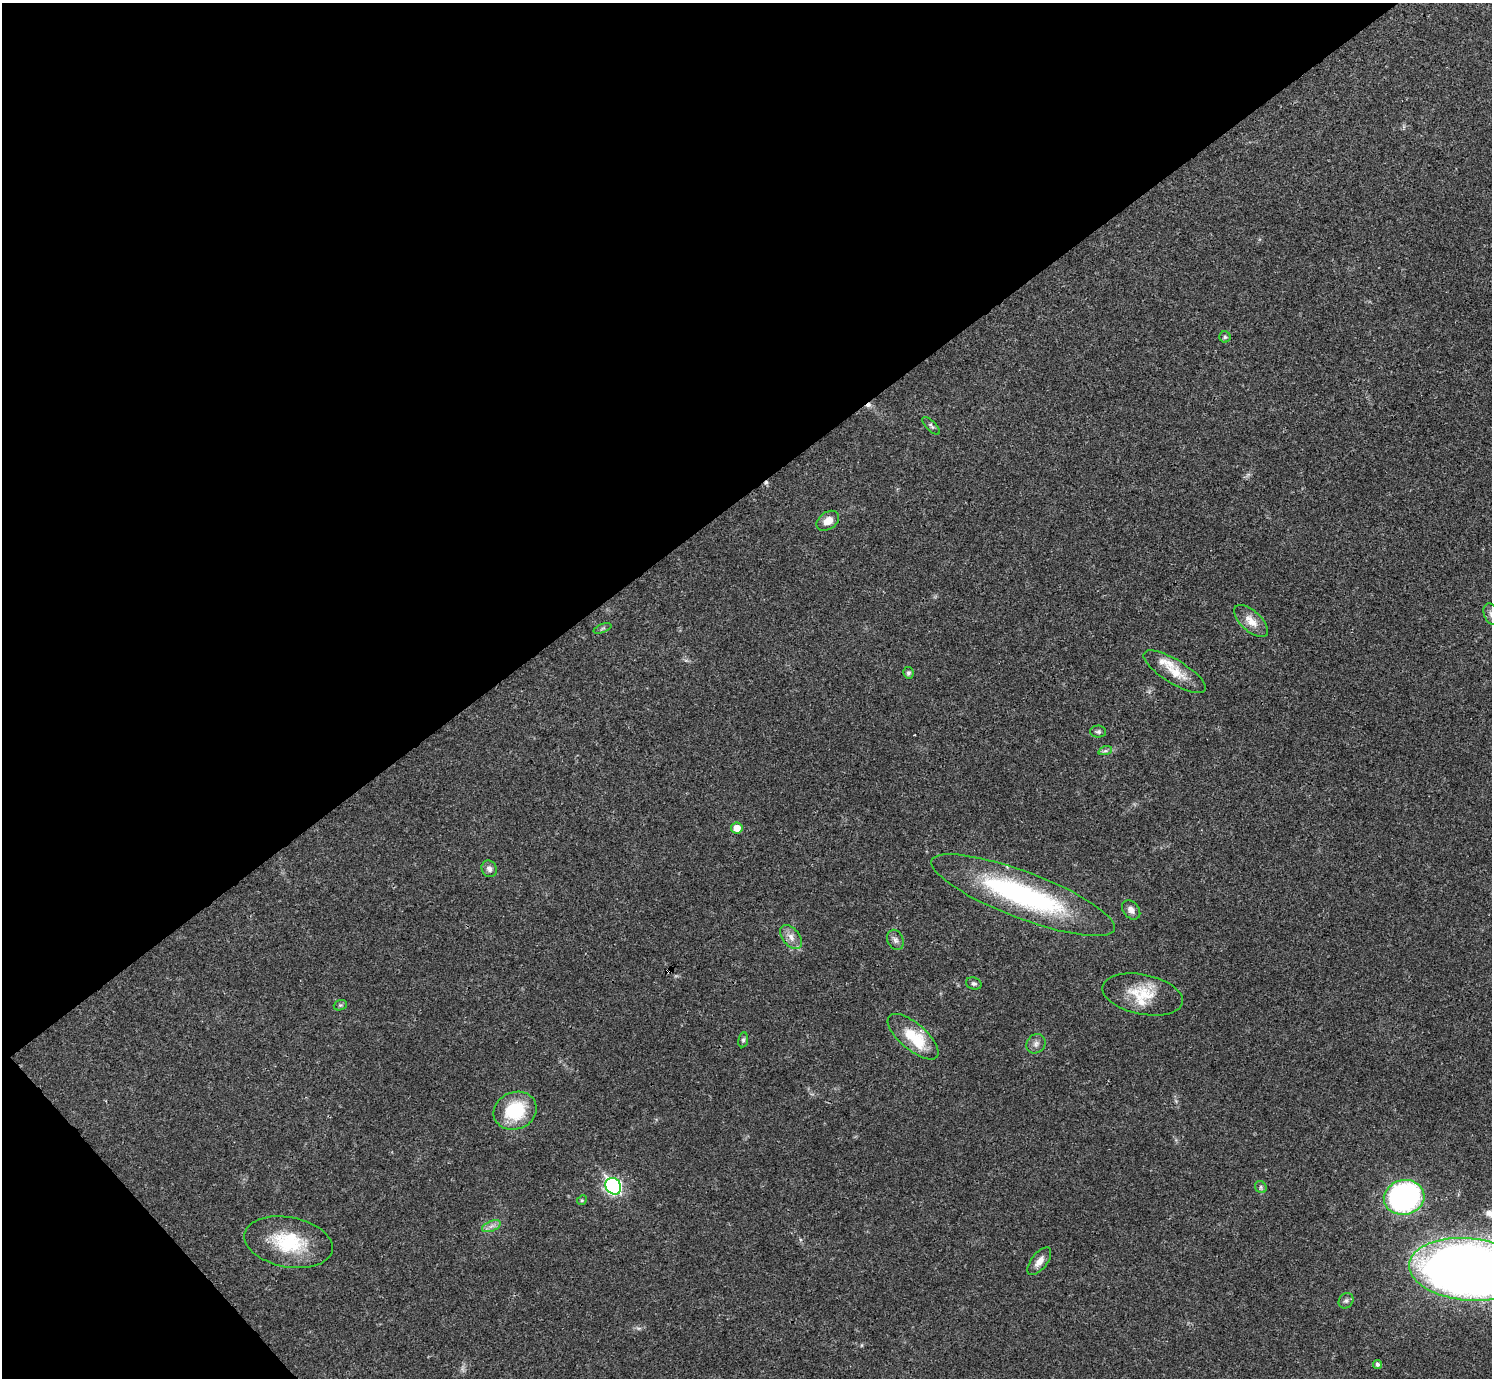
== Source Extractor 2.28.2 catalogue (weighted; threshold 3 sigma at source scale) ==
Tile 5 of 4 x 4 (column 1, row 2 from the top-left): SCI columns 1-1490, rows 2909-4284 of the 5961 x 5958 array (HDU 1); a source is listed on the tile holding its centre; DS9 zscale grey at full resolution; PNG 1494 x 1380 px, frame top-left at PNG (2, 3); each listed source drawn as its Kron ellipse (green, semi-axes under 4 px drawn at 4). Shown black and unused: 38% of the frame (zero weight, under 3 of 4 exposures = <1% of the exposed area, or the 3 px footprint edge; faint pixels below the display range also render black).
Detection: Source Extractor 2.28.2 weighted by HDU 2 'WHT'; one run over the whole footprint, this tile lists its part. Background 0.0209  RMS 0.0022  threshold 0.01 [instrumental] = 3 sigma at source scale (4.5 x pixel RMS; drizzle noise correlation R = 1.50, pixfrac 1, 0.05/0.05 arcsec/px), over >= 5 px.
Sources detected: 38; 3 cosmic-ray / hot-pixel residue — neither listed nor drawn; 2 inside a brighter listed object's ellipse — not listed separately; the other 33 listed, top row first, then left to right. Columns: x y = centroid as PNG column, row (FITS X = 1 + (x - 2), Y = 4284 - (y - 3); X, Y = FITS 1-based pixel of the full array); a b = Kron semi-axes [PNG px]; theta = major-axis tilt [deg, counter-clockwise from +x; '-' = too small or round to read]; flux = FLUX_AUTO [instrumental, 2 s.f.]
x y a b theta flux
1225 337 5 5 - 0.39
931 426 11 5 -46 0.53
828 521 12 8 35 2.3
1491 614 11 7 -71 1
1251 621 21 10 -42 3
602 628 9 3 21 0.38
1175 672 36 12 -32 4.9
908 673 6 5 - 0.56
1098 732 8 6 -1 0.5
1105 751 7 4 18 0.48
737 828 5 5 - 2.7
489 869 8 7 - 1
1023 895 98 23 -21 45
1131 910 11 8 -50 1.1
791 937 14 8 -50 1.7
895 940 10 8 -66 0.95
974 984 8 6 -18 0.54
1143 994 41 20 -11 8
340 1005 7 5 19 0.35
913 1037 31 13 -41 9.3
743 1040 7 5 81 0.42
1036 1044 10 9 - 1.1
515 1111 22 18 23 12
613 1186 8 7 - 48
1261 1187 6 5 - 0.47
1404 1197 20 17 12 55
582 1200 5 4 - 0.28
491 1226 10 5 23 0.94
288 1242 45 25 -11 14
1039 1261 16 8 51 1.9
1469 1269 60 31 -5 340
1346 1301 8 7 - 0.62
1378 1364 4 4 - 0.56
Isophote crosses this tile's border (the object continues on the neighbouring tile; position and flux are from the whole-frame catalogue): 2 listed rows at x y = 1491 614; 1469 1269